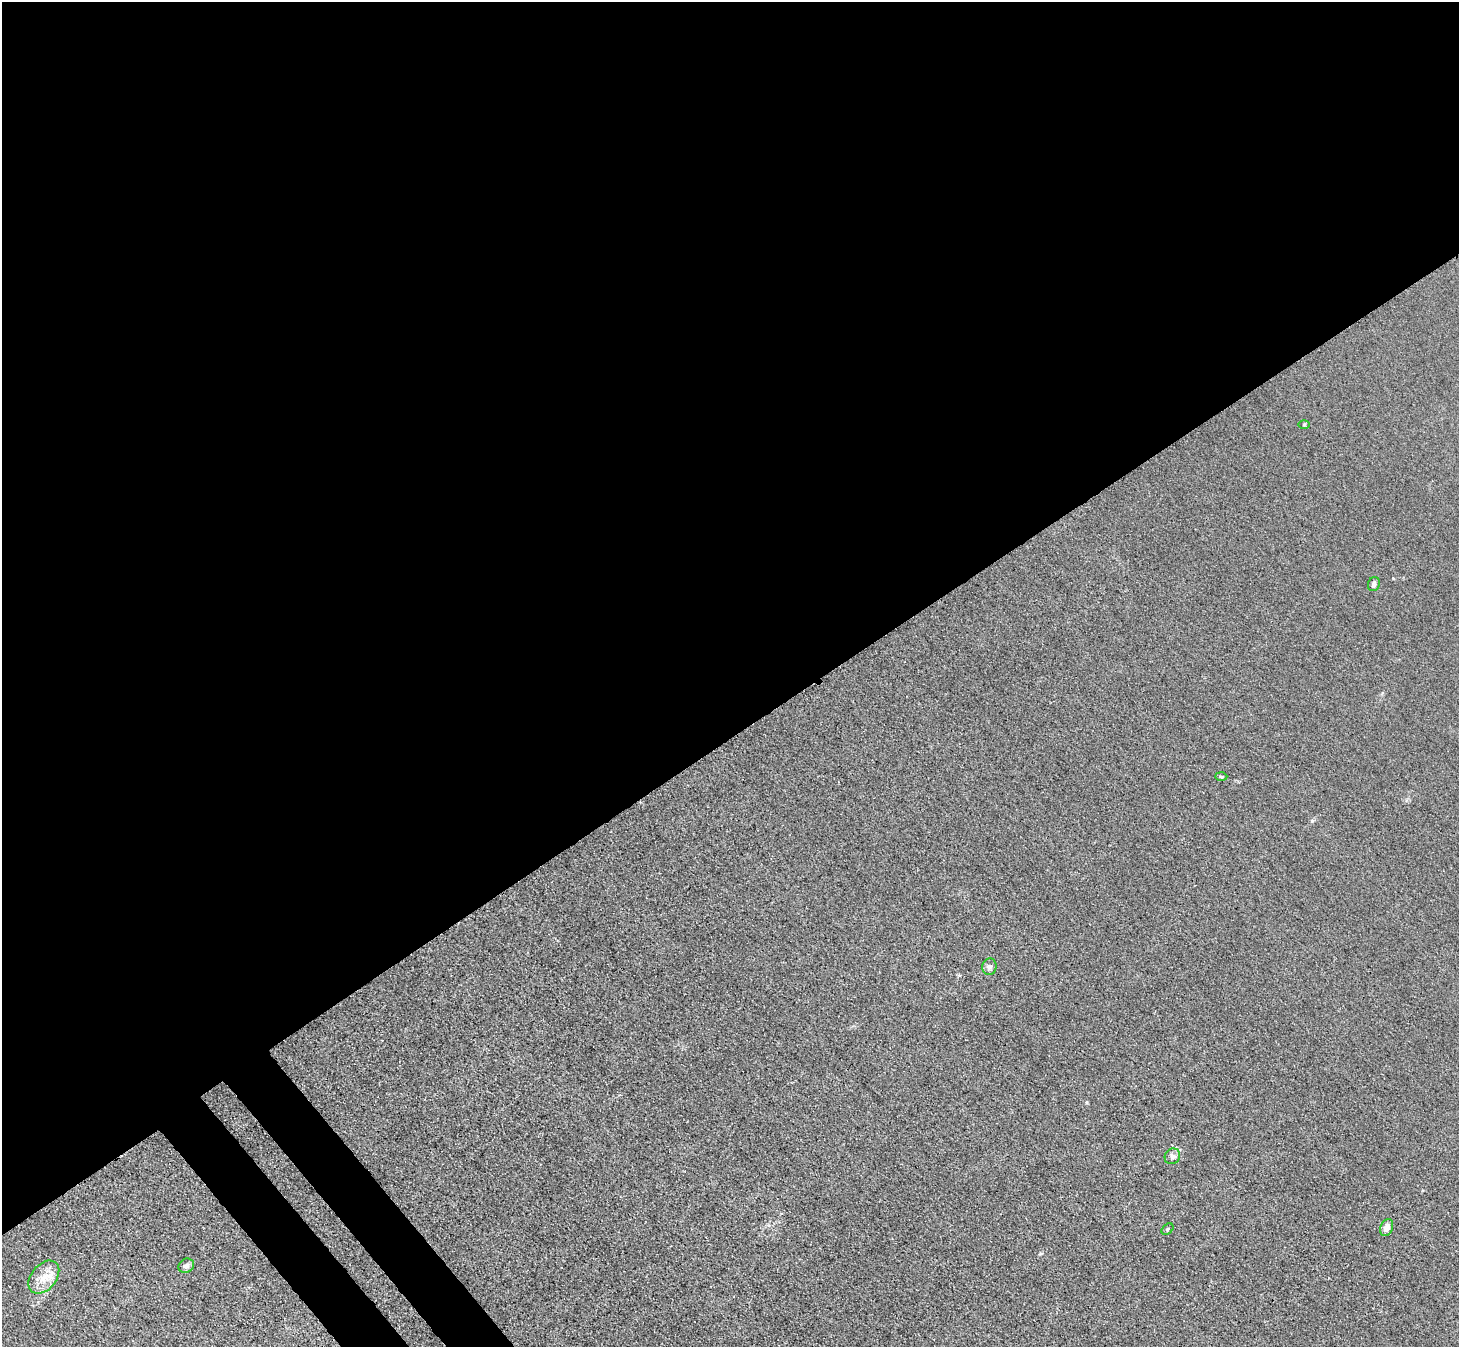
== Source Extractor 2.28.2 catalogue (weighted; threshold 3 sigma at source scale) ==
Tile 2 of 4 x 4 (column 2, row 1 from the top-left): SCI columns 1559-3015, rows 4300-5644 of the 6166 x 6131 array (HDU 1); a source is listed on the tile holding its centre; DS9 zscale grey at full resolution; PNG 1461 x 1349 px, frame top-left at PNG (2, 2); each listed source drawn as its Kron ellipse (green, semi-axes under 4 px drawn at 4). Shown black and unused: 57% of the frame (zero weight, under 3 of 4 exposures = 9% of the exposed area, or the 3 px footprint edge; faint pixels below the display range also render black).
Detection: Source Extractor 2.28.2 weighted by HDU 2 'WHT'; one run over the whole footprint, this tile lists its part. Background 0.0318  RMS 0.0067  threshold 0.0304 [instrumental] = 3 sigma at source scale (4.5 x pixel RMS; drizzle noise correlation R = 1.50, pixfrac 1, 0.05/0.05 arcsec/px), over >= 5 px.
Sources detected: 9; all 9 listed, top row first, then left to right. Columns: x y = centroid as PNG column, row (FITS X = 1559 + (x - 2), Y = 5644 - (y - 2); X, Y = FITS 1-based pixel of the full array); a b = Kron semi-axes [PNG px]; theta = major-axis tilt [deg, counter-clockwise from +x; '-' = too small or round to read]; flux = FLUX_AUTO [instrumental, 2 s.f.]
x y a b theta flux
1304 425 5 3 - 0.72
1374 584 7 6 - 2.1
1221 776 6 4 -2 0.87
989 967 8 7 - 2
1172 1156 8 7 - 2.4
1387 1227 9 6 68 4.4
1167 1229 7 5 42 1
186 1266 8 6 37 2.4
44 1277 19 12 50 10